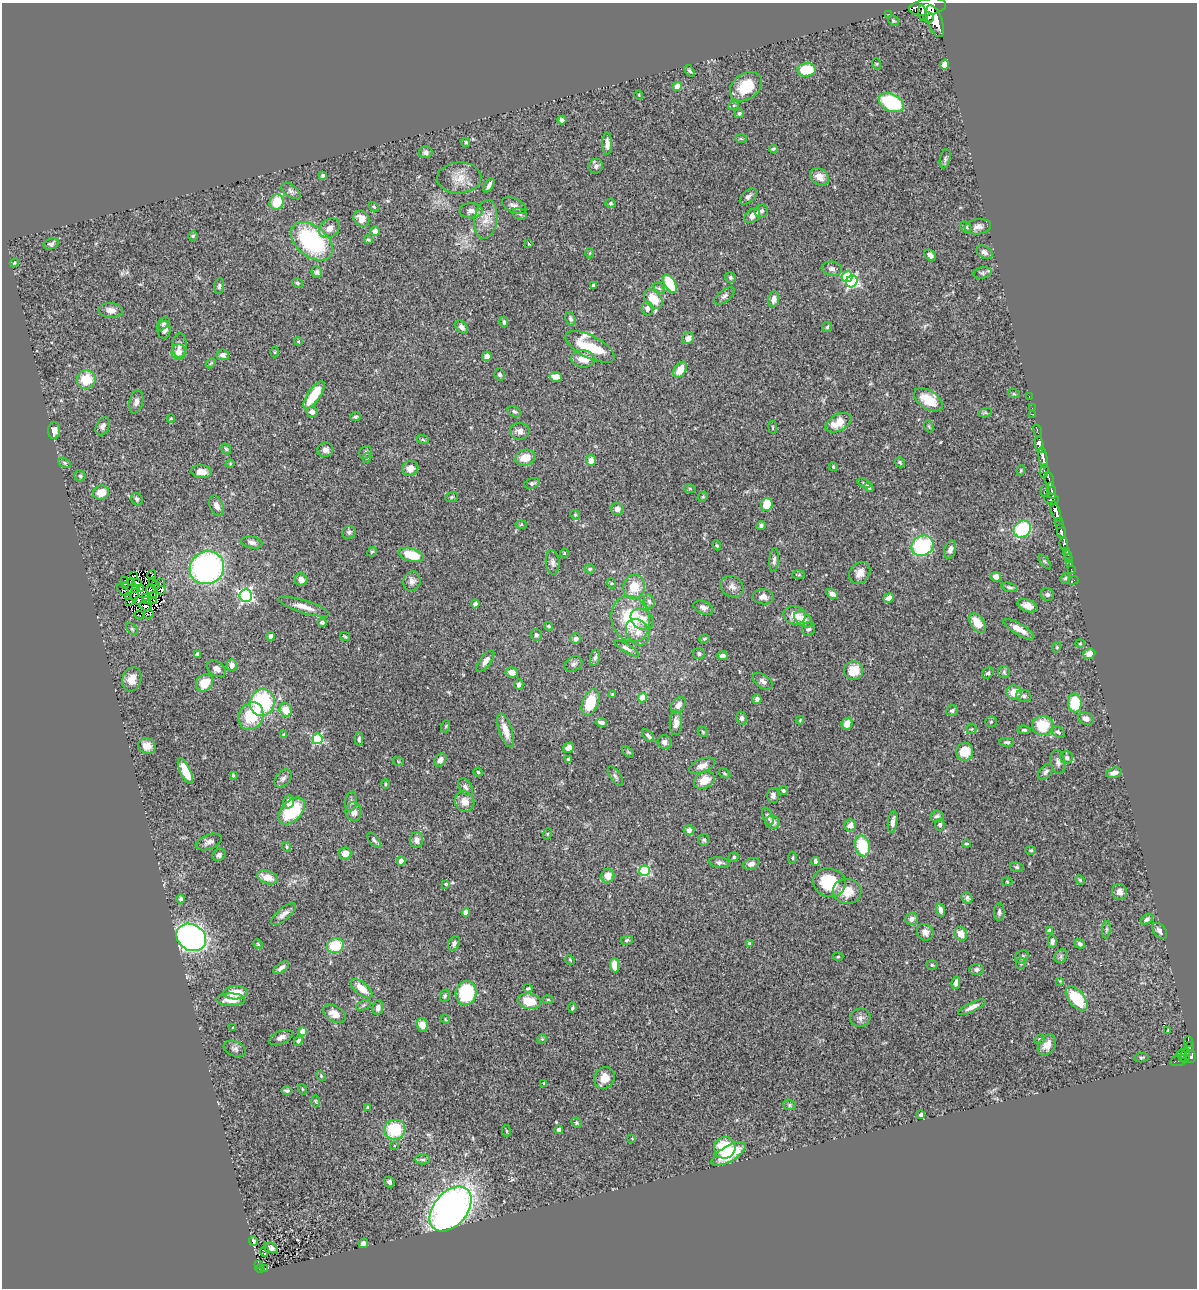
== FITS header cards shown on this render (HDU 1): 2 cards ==
NAXIS1  =                 1195
NAXIS2  =                 1286

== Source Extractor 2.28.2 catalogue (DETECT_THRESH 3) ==
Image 1195 x 1286 px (HDU 1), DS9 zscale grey, 1 PNG px = 1 image px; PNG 1199 x 1290 px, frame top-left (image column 1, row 1286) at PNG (2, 3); each listed source drawn as its Kron ellipse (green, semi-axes under 4 px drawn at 4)
Background 0.897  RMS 0.049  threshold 0.146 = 3 sigma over >= 5 px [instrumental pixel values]
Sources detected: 439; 3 with non-positive FLUX_AUTO (blend fragments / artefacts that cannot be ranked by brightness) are neither listed nor drawn; the other 436 listed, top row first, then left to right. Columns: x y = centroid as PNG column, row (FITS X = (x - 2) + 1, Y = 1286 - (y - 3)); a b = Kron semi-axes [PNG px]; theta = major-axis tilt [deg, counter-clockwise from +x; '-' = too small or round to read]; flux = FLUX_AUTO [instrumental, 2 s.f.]
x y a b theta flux
928 7 18 8 9 6200
922 13 8 3 -83 1000
889 14 2 2 - 9.9
928 17 5 5 - 1000
893 21 6 4 -42 4.7
935 21 17 7 -71 4900
877 64 6 3 -71 3
945 64 5 4 - 27
807 70 9 6 6 110
690 71 6 4 -56 6.4
677 86 4 4 - 65
746 87 18 12 37 95
639 95 5 3 - 2.4
891 103 13 8 -24 220
734 105 5 3 - 3.1
739 113 5 4 - 5.9
562 120 4 4 - 9.3
741 139 6 4 -3 3.9
466 142 4 4 - 5.5
607 144 11 5 -89 17
773 149 4 3 - 4.7
426 152 7 6 - 10
945 159 10 5 78 7.6
596 166 7 7 - 11
323 176 3 3 - 7.2
819 177 10 8 -38 26
459 178 22 15 2 51
489 185 8 3 60 9.6
291 191 11 6 -37 11
748 196 10 6 42 11
277 202 8 7 - 85
611 203 5 4 - 4.8
514 206 13 7 -27 15
374 207 5 3 - 3.2
471 211 11 7 0 18
761 211 7 6 - 8.9
520 214 7 5 -21 7.8
752 216 9 6 41 23
361 219 8 7 - 27
486 219 20 11 81 44
966 227 6 5 - 7.8
978 227 13 7 8 19
330 228 11 8 38 26
375 231 5 4 - 15
193 236 5 4 - 4.9
368 240 4 4 - 4.8
312 241 24 15 -39 380
51 244 8 5 21 8.4
529 244 3 3 - 2.8
984 252 9 6 -32 12
590 253 5 3 - 3.4
930 255 6 5 - 12
14 263 5 3 - 3.2
832 269 10 7 -8 13
317 272 6 5 - 7.3
982 273 9 5 9 8.7
730 277 6 5 - 6.1
847 277 6 5 - 110
852 281 6 5 - 480
297 283 5 4 - 5
670 284 10 5 -60 130
593 285 4 3 - 7.3
219 286 8 5 83 6.9
659 288 6 4 -44 5.3
724 296 12 6 36 10
653 299 11 7 -47 65
774 299 8 5 79 16
647 309 7 6 - 12
111 310 12 7 -3 22
570 319 7 5 -71 7.9
504 322 5 4 - 5.5
163 324 8 5 48 7.5
461 327 8 5 -50 13
827 327 5 5 - 4.7
164 330 9 6 -88 15
688 338 6 5 - 22
298 341 4 3 - 3
179 345 12 7 86 16
590 347 27 11 -27 150
178 352 8 7 - 29
275 352 5 3 - 2.7
223 355 6 5 - 13
487 356 5 4 - 21
583 359 12 8 -3 44
211 363 6 4 45 4.3
680 370 8 6 57 40
500 374 6 5 - 8.1
556 377 6 4 -11 27
86 379 9 9 - 85
1014 394 6 3 -18 3.7
314 395 16 6 56 93
1029 396 2 2 - 10
928 400 16 9 -33 79
136 402 12 6 77 15
1032 408 2 2 - 9.7
514 411 7 5 -23 6.3
312 412 5 5 - 16
985 413 7 4 18 5.9
1033 414 2 2 - 7.1
355 417 5 4 - 5.8
171 418 4 3 - 2.6
839 423 14 8 29 54
103 426 10 6 61 13
929 426 6 4 -70 4.1
773 427 6 3 -81 3.3
54 430 8 6 87 17
520 431 10 8 0 18
1037 431 6 3 -74 44
423 440 6 4 -20 4.4
1039 445 8 4 -81 1400
226 449 6 4 -60 4.7
325 450 8 7 - 15
366 452 7 6 - 6.4
1043 457 11 3 -81 1800
367 458 5 4 - 5.2
525 458 10 7 18 51
591 460 5 5 - 29
900 462 5 4 - 5.1
64 463 7 4 -28 5.1
230 464 4 4 - 2.9
833 467 4 3 - 3.6
410 468 8 7 - 26
1021 470 5 3 - 3.3
1044 471 6 3 80 220
201 472 10 6 -5 34
80 476 5 5 - 5.7
1049 480 8 3 -82 570
532 483 8 5 18 7.1
864 483 7 4 -31 4.6
869 487 5 4 - 11
690 489 6 3 -20 3.3
1045 491 6 2 90 42
1052 491 8 3 -79 410
101 492 8 7 - 42
452 497 6 5 - 4.5
703 497 5 4 - 4.2
137 499 6 5 - 7.1
1051 499 7 5 -8 730
767 504 6 6 - 63
217 506 11 6 -66 19
617 509 6 6 - 17
1056 512 10 4 -74 2600
575 515 5 4 - 4.5
1059 523 5 3 - 290
521 524 5 3 - 3.2
761 526 5 4 - 7.4
1022 529 9 8 - 200
1061 531 7 3 -77 840
349 532 7 6 - 7.4
252 543 11 6 -12 13
1064 543 6 4 -86 300
717 545 5 4 - 4
922 546 11 10 - 270
950 550 9 5 73 14
1067 551 2 2 - 9.6
372 552 5 4 - 4.2
564 553 4 4 - 3.1
411 555 13 6 -16 87
1068 555 3 3 - 5.5
1069 559 3 3 - 19
774 560 12 4 86 9.8
553 562 12 7 -85 14
1045 562 8 4 -54 5.6
1070 563 3 2 - 7.5
207 568 17 16 - 790
590 569 5 4 - 6.1
1071 569 4 2 - 16
860 573 12 9 50 26
152 575 5 3 - 5.6
799 575 6 3 1 3.9
133 576 3 2 - 4.7
996 577 5 5 - 21
1065 578 5 4 - 5.1
301 580 6 6 - 16
1073 580 5 2 - 10
124 581 3 2 - 19
153 581 2 2 - 0.68
412 581 9 8 - 15
131 583 4 2 - 3.1
137 583 5 2 - 0.13
160 583 2 2 - 2.4
611 583 5 3 - 3.1
125 585 3 2 - 11
155 585 4 2 - 1.4
634 587 12 10 76 65
732 587 12 10 -34 19
1010 587 8 4 -18 7.1
136 588 3 2 - 3
141 589 3 3 - 4
151 589 5 2 - 0.6
123 590 7 2 -44 15
161 590 5 3 - 6.4
832 594 6 4 -31 15
1047 594 7 6 - 7.5
134 595 6 2 84 3.9
154 596 4 2 - 3.7
246 596 6 6 - 630
129 597 2 2 - 3.2
763 597 10 7 -4 17
146 598 3 2 - 2.1
888 598 5 4 - 17
154 600 3 2 - 1.2
138 601 3 3 - 3.5
147 601 4 2 - 1.1
649 601 7 5 -73 7.2
130 602 3 2 - 3.9
475 604 4 4 - 10
145 606 6 3 -22 9.9
1027 606 10 6 -20 22
304 607 26 6 -17 33
703 608 10 6 -23 12
148 614 5 3 - 7.5
139 615 5 2 - 6.9
794 615 11 9 -12 37
631 619 23 19 -72 170
642 619 12 10 -39 36
803 619 10 6 -38 31
322 622 5 4 - 7.2
977 623 11 6 -56 56
548 626 4 3 - 4.8
132 629 7 4 -45 4.8
809 629 7 6 - 8.6
1019 629 17 5 -30 32
638 632 14 11 -57 35
536 635 6 5 - 7.6
271 636 4 4 - 24
345 636 5 3 - 3.5
576 639 5 5 - 8.4
705 639 5 4 - 4.4
1080 643 4 4 - 3.7
1057 647 5 3 - 2.8
627 648 14 4 -31 11
197 654 4 3 - 12
699 654 6 5 - 6.9
1089 654 6 5 - 24
722 656 5 4 - 13
595 658 8 4 73 8.2
485 661 13 5 53 17
573 664 9 7 31 11
232 665 5 5 - 18
216 669 10 7 -34 19
854 671 9 9 - 57
512 672 6 5 - 26
1004 672 6 6 - 6.3
988 673 6 5 - 6.8
132 679 12 9 72 31
763 681 11 6 -36 12
204 683 9 8 - 60
519 684 5 4 - 9.7
1014 692 8 7 - 42
612 694 4 3 - 4.7
1024 696 8 6 -15 8.9
643 698 4 4 - 100
757 699 5 4 - 10
262 702 13 12 - 290
590 702 14 8 68 100
1075 703 9 7 -86 110
678 705 9 6 53 18
286 710 7 6 - 50
952 711 6 5 - 7.9
251 716 14 12 63 120
742 718 6 5 - 9.9
1086 719 8 6 -18 13
800 720 4 4 - 2.6
601 722 6 3 -11 9.7
991 722 5 5 - 4.1
676 723 12 6 89 21
847 724 6 5 - 33
446 726 6 4 72 3.5
1043 726 10 9 - 100
971 729 5 5 - 4.3
506 730 18 6 -71 39
1024 730 6 4 -7 5.6
703 732 6 4 -47 3.9
1058 732 7 5 -37 7.2
284 735 4 4 - 12
648 736 7 4 -50 8.7
317 739 5 5 - 320
359 739 6 4 88 5.8
664 742 7 7 - 17
1007 742 7 4 -2 6
147 746 9 8 - 24
569 748 5 4 - 23
628 752 7 4 -44 4.4
965 752 9 8 - 65
1067 758 6 6 - 9.4
568 759 3 3 - 7.8
440 760 7 5 50 17
398 761 5 3 - 3
1058 762 12 7 -78 15
702 766 14 7 22 21
185 771 14 5 -65 57
478 772 4 4 - 4.3
1046 772 9 5 50 9.6
724 773 6 4 -33 4.2
1114 773 8 5 15 16
233 775 4 3 - 4.4
615 776 11 5 -55 10
283 778 10 7 51 12
704 780 11 8 29 46
385 784 5 3 - 3.3
465 787 9 6 -57 10
783 791 5 4 - 6
773 795 7 6 - 12
351 801 10 6 84 9.8
289 802 7 5 72 16
464 802 10 9 - 28
292 811 16 10 45 170
354 812 9 8 - 24
768 816 9 5 -66 8.3
937 816 6 5 - 8.4
773 822 7 6 - 22
893 822 11 4 82 15
850 825 6 5 - 20
940 825 6 5 - 8.7
689 830 5 5 - 12
547 834 6 3 71 3.5
374 840 9 5 -52 7.8
417 840 8 6 89 16
704 840 6 5 - 5.9
209 842 14 7 22 16
966 844 4 3 - 4
862 846 10 7 -74 130
286 847 5 4 - 4.8
1031 850 5 4 - 4.2
345 853 6 6 - 23
219 855 7 6 - 7.9
734 857 5 4 - 4.8
792 858 6 4 85 4.6
401 861 4 4 - 27
815 861 4 3 - 6.9
719 862 10 5 -7 9.6
751 864 8 5 18 12
1017 867 7 5 -15 6.2
645 871 5 5 - 270
608 876 7 6 - 38
268 877 11 6 -18 38
1080 880 5 3 - 3.3
1007 881 5 3 - 3.2
829 883 16 14 -19 130
446 884 4 3 - 4.1
847 891 14 12 -9 55
1119 892 8 7 - 20
967 898 6 5 - 9.1
181 899 4 4 - 7.2
940 910 7 4 -75 16
466 912 4 4 - 46
999 912 8 5 -87 9.2
284 914 15 6 40 17
912 919 6 5 - 16
1147 919 6 4 39 8.1
1106 930 8 3 85 4.6
1049 931 4 4 - 16
1160 931 9 6 -50 14
925 932 9 8 - 16
961 934 7 6 - 36
191 937 16 13 -32 1200
627 940 6 4 12 6.1
1052 941 6 4 -89 9.8
454 943 8 5 64 9.6
258 944 5 4 - 3.5
749 944 4 4 - 11
1080 944 5 4 - 7.5
335 946 8 7 - 110
1061 956 7 6 - 8
838 957 5 3 - 3.2
1022 957 7 6 - 8.5
570 960 5 4 - 3.3
1021 963 6 4 81 6.5
614 965 7 4 -86 45
932 965 5 4 - 4.8
281 968 9 4 37 11
976 970 7 5 3 10
1060 981 3 3 - 3
956 983 6 4 79 14
528 988 4 3 - 5.1
362 989 13 6 -39 52
236 993 12 6 3 53
466 993 12 10 79 180
445 996 6 5 - 5.4
1077 999 14 7 -50 130
231 1000 14 6 -1 34
548 1000 5 3 - 3.5
529 1001 12 7 -10 66
363 1005 7 4 22 5.6
972 1007 15 4 26 19
378 1008 7 5 80 15
572 1008 4 3 - 4.6
334 1014 12 7 -28 28
860 1018 10 9 - 15
445 1019 5 3 - 2.8
422 1025 7 5 -72 23
233 1027 3 2 - 2.6
1168 1030 3 3 - 3.1
302 1031 4 4 - 30
281 1037 13 6 22 16
542 1039 4 4 - 3.7
1040 1039 5 4 - 5
298 1041 5 4 - 6.7
1188 1041 5 3 - 92
1047 1045 11 8 58 27
1190 1047 5 2 - 150
235 1049 11 7 -22 11
1181 1054 5 3 - 110
1185 1055 7 3 81 120
1191 1057 6 5 - 540
1141 1058 7 4 6 5
1182 1058 4 3 - 49
1178 1060 8 5 15 93
321 1076 6 3 -47 3.5
604 1078 11 10 - 38
544 1083 3 2 - 2.8
302 1089 5 3 - 3
287 1091 5 4 - 6.6
315 1101 6 4 -88 4.1
789 1105 6 5 - 5.7
368 1107 3 3 - 3.2
921 1115 4 4 - 9.5
576 1123 5 4 - 4.3
395 1130 10 10 - 140
559 1130 4 4 - 11
506 1131 6 3 -81 3.7
632 1138 3 3 - 2.2
394 1145 3 2 - 2.5
725 1148 11 10 - 110
729 1154 19 7 31 120
423 1159 7 5 -1 7.3
389 1182 6 5 - 8.6
451 1209 26 16 50 2000
253 1241 5 3 - 8.6
363 1243 5 4 - 17
271 1248 7 4 -19 14
264 1251 5 3 - 10
258 1264 3 2 - 12
260 1269 4 4 - 74
265 1269 3 2 - 9.5
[3 non-positive-flux detections neither listed nor drawn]